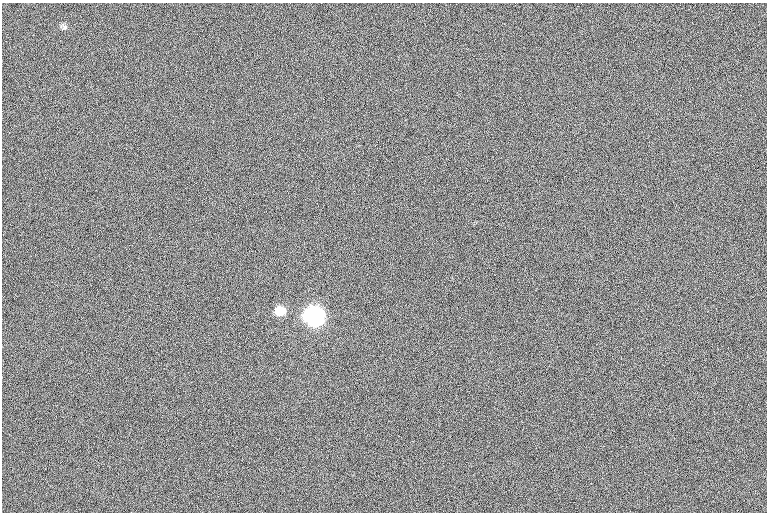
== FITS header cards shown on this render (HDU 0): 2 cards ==
NAXIS1  =                 765  / length of data axis 1
NAXIS2  =                 510  / length of data axis 2

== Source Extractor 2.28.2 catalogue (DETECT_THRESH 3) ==
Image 765 x 510 px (HDU 0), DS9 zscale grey, 1 PNG px = 1 image px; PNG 769 x 514 px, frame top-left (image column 1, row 510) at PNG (2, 3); no overlay
Background 0.837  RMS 12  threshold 36.8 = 3 sigma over >= 5 px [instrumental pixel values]
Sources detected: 3; all 3 listed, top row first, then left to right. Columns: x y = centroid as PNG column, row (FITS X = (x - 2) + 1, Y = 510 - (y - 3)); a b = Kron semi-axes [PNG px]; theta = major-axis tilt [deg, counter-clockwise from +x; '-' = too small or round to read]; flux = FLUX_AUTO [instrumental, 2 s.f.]
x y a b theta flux
64 27 11 6 -23 2300
281 311 8 7 - 24000
315 316 9 8 - 520000